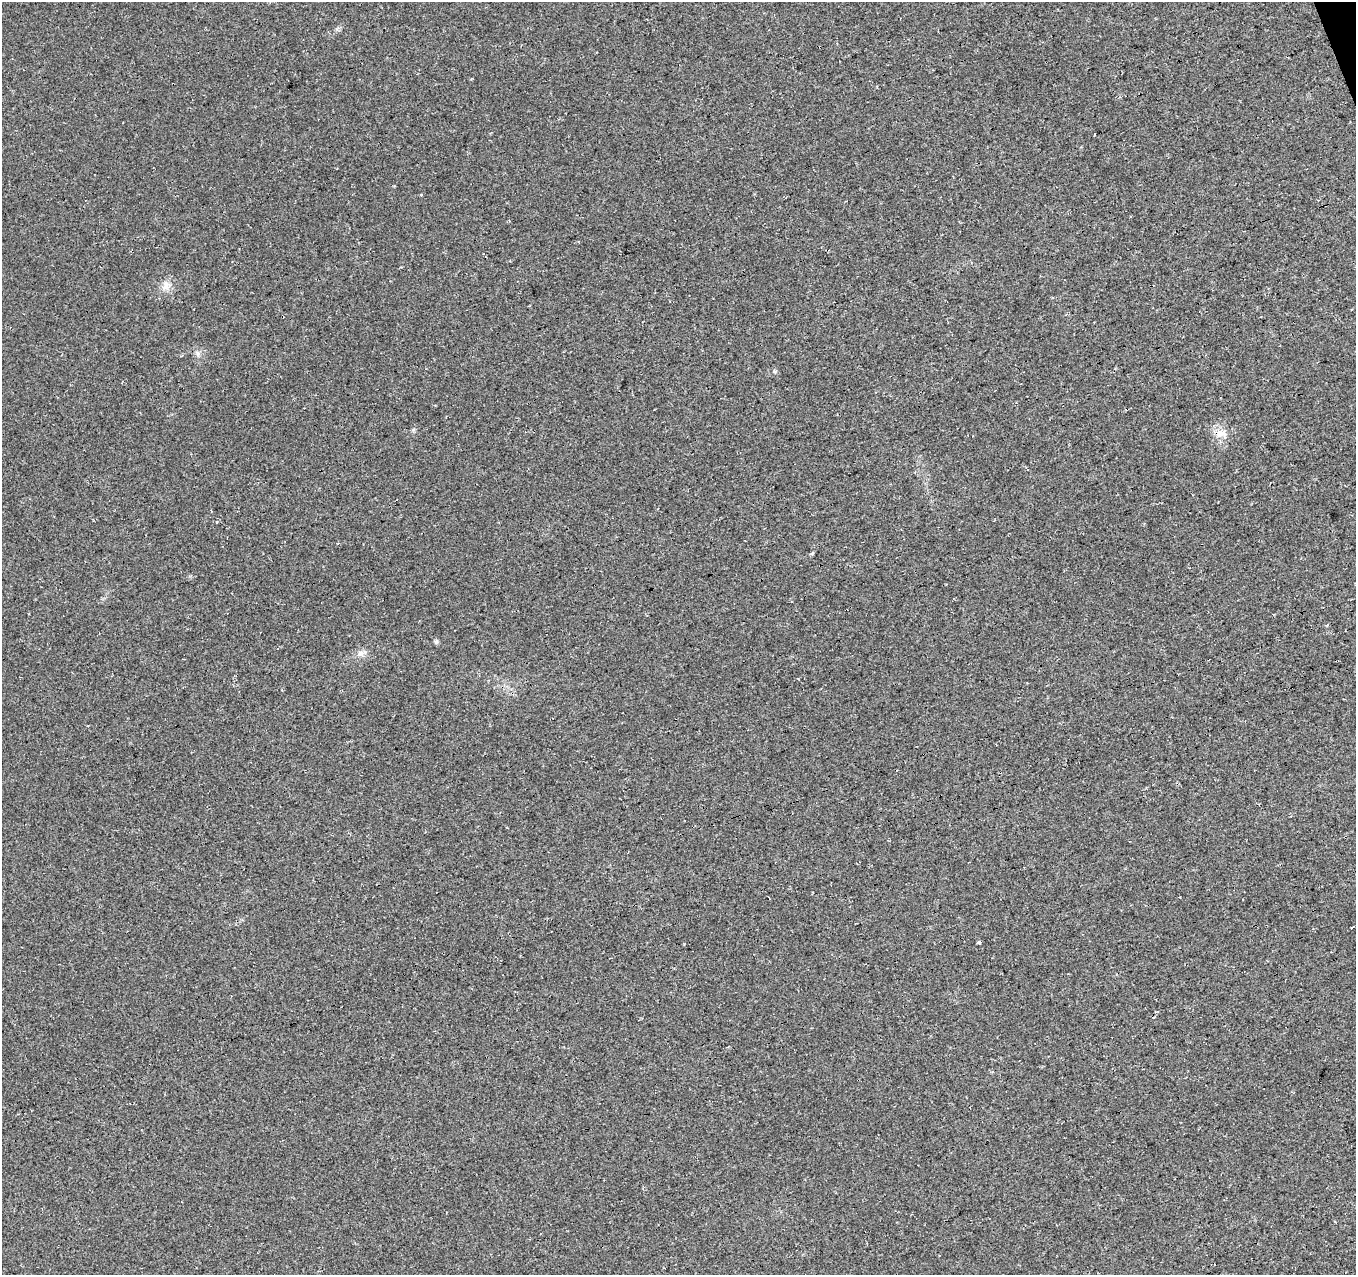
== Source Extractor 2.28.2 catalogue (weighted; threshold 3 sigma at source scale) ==
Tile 10 of 4 x 4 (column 2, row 3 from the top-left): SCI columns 1409-2762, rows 1364-2636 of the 5527 x 5327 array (HDU 1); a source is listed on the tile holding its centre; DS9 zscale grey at full resolution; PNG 1358 x 1277 px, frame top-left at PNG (2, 2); no overlay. Shown black and unused: <1% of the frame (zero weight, under 3 of 4 exposures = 5% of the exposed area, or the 3 px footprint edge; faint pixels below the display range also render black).
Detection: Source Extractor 2.28.2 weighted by HDU 2 'WHT'; one run over the whole footprint, this tile lists its part. Background 0.0289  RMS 0.0074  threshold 0.0334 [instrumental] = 3 sigma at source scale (4.5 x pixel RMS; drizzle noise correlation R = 1.50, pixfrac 1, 0.0396/0.0396 arcsec/px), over >= 5 px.
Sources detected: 9; all 9 listed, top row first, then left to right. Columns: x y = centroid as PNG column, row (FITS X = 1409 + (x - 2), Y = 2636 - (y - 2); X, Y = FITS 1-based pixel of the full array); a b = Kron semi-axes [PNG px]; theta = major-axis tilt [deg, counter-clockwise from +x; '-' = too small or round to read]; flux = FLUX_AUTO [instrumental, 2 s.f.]
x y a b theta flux
1095 134 3 2 - 0.58
421 195 3 2 - 1.1
165 286 13 9 90 5.2
197 353 7 4 -71 1.5
1221 433 15 8 5 6.3
812 554 5 4 - 1
436 641 7 5 69 1.2
361 653 9 7 16 3.2
979 942 4 3 - 3